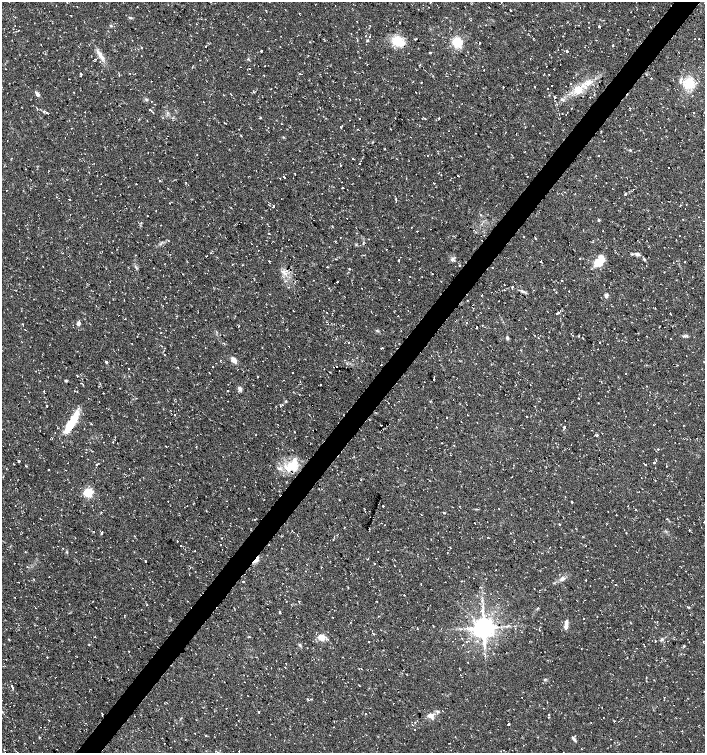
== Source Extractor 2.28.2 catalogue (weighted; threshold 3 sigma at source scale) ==
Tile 10 of 4 x 4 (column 2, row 3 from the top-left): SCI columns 1639-3043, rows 1501-3001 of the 6025 x 6006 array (HDU 1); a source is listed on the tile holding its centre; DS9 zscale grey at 2 x 2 block average (1 PNG px = mean of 2 x 2 image px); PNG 707 x 755 px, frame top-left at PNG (2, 2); no overlay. Shown black and unused: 4% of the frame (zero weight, under 2 of 3 exposures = <1% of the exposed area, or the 3 px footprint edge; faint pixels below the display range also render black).
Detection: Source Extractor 2.28.2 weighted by HDU 2 'WHT'; one run over the whole footprint, this tile lists its part. Background 0.0323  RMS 0.004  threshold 0.018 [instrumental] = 3 sigma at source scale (4.5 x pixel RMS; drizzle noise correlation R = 1.50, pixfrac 1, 0.0396/0.0396 arcsec/px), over >= 5 px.
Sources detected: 392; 65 cosmic-ray / hot-pixel residue — not listed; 6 inside a brighter listed object's ellipse — not listed separately; the other 321 listed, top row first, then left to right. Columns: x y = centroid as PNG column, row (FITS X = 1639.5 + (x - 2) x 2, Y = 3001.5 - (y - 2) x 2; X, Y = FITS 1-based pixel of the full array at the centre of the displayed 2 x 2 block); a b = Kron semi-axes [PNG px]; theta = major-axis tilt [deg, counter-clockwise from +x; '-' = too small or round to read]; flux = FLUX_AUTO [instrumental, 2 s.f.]
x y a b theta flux
137 7 2 2 - 1.3
489 7 2 2 - 0.71
266 10 2 2 - 0.4
510 11 2 2 - 0.7
299 13 2 2 - 0.33
130 17 4 2 - 0.88
471 20 2 2 - 0.76
52 23 2 2 - 0.39
578 25 2 2 - 0.37
111 26 3 2 - 0.96
599 26 2 2 - 8.1
628 29 2 2 - 1
18 30 2 2 - 0.39
563 36 2 2 - 0.38
369 37 2 2 - 4.3
416 39 3 2 - 1.1
367 40 3 3 - 0.8
398 41 13 9 -30 19
457 42 10 9 - 18
479 42 2 2 - 0.72
432 45 2 2 - 0.42
612 45 2 2 - 2.3
206 46 2 2 - 1.9
558 50 2 2 - 0.76
261 51 2 2 - 1.1
567 51 2 2 - 5.6
408 53 2 2 - 0.51
430 53 2 2 - 9.3
101 55 18 5 -57 6.6
308 55 2 2 - 0.39
549 55 2 2 - 0.29
248 59 3 2 - 0.67
367 64 2 2 - 0.37
265 66 2 2 - 0.5
249 69 2 2 - 0.31
129 73 2 2 - 0.44
81 74 2 2 - 4.2
300 74 2 2 - 0.75
549 74 2 2 - 2.9
264 75 2 2 - 0.84
573 78 2 2 - 1
421 83 2 2 - 1.7
689 83 14 12 50 21
551 85 2 2 - 5.1
534 87 2 2 - 2.9
548 88 2 2 - 1.7
579 90 12 7 38 11
416 92 2 2 - 1.6
566 92 2 2 - 0.38
37 94 5 3 - 3.1
594 95 2 2 - 1.7
554 97 2 2 - 3.4
590 97 2 2 - 1.2
339 98 2 2 - 0.25
350 99 2 2 - 0.27
562 99 4 3 - 1.3
150 109 2 2 - 2.2
43 111 3 2 - 1.1
567 112 2 2 - 0.53
47 113 2 2 - 1.7
694 113 2 2 - 0.53
260 117 2 2 - 1.1
359 118 2 2 - 1.3
425 118 3 2 - 0.54
439 118 2 2 - 2.3
224 123 2 2 - 0.66
282 124 2 2 - 0.66
268 128 2 2 - 0.65
449 131 2 2 - 3.7
475 133 2 2 - 0.35
283 137 3 2 - 0.58
384 149 2 2 - 0.52
630 150 3 2 - 0.73
427 156 2 2 - 0.52
598 156 2 2 - 0.95
353 159 2 2 - 0.7
359 163 2 2 - 0.93
340 165 2 2 - 0.76
669 167 2 2 - 1.4
527 176 2 2 - 2.3
284 177 3 2 - 2
406 178 2 2 - 0.53
160 181 3 2 - 0.66
185 182 2 2 - 0.44
101 183 2 2 - 0.63
433 183 2 2 - 0.33
136 184 2 2 - 0.69
343 188 3 2 - 0.55
6 190 2 2 - 0.63
625 194 3 2 - 1
56 197 2 2 - 0.35
69 199 2 2 - 4.6
396 199 4 2 - 1.2
274 206 2 2 - 1.9
147 216 2 2 - 0.57
698 217 2 2 - 0.44
599 220 3 3 - 0.9
411 227 2 2 - 0.33
649 229 2 2 - 0.39
417 231 2 2 - 1.2
603 231 2 2 - 1.1
269 233 2 2 - 1.4
680 236 2 2 - 0.42
340 237 2 2 - 1.6
676 239 2 2 - 1.3
87 243 2 2 - 0.25
649 246 2 2 - 0.46
386 249 2 2 - 0.43
637 254 6 4 -17 2.9
452 259 5 4 - 2.3
579 259 2 2 - 2.3
398 260 2 2 - 1.2
644 260 4 2 - 0.92
269 261 2 2 - 0.57
541 261 2 2 - 3.5
685 262 2 2 - 1.8
598 263 7 7 - 13
232 265 2 2 - 0.55
242 265 2 2 - 0.44
328 267 2 2 - 1.8
492 267 2 2 - 1.4
349 269 2 2 - 0.78
287 270 2 2 - 0.49
664 272 2 2 - 0.45
183 274 2 2 - 0.3
432 274 2 2 - 0.48
410 276 2 2 - 0.42
422 277 2 2 - 0.45
562 280 2 2 - 1.5
512 287 2 2 - 2
329 288 2 2 - 0.44
522 291 6 3 -28 1.9
569 291 2 2 - 2.5
482 295 2 2 - 1.7
606 295 5 4 - 2
109 302 2 2 - 1
481 303 2 2 - 0.78
96 306 2 2 - 0.47
326 312 2 2 - 1
558 313 3 2 - 4.1
670 314 3 2 - 0.43
78 323 6 4 86 2.3
467 323 2 2 - 0.96
22 324 3 2 - 0.55
239 326 2 2 - 1.4
476 327 2 2 - 7.8
614 328 2 2 - 0.48
377 331 3 2 - 0.77
579 335 2 2 - 0.72
686 336 5 3 - 1.5
507 338 4 3 - 1.8
671 339 2 2 - 0.56
638 340 2 2 - 0.67
599 342 2 2 - 0.57
132 343 2 2 - 0.3
223 343 2 2 - 0.84
349 343 2 2 - 0.5
289 346 2 2 - 0.63
381 348 3 2 - 0.89
164 355 2 2 - 1.7
686 356 2 2 - 0.47
234 360 7 4 -55 6.6
263 361 2 2 - 0.74
106 362 3 3 - 1.2
336 366 2 2 - 0.98
178 367 2 2 - 2.1
213 367 2 2 - 0.61
334 367 2 2 - 0.49
129 369 2 2 - 4.8
292 372 2 2 - 1.6
209 373 2 2 - 0.37
626 374 2 2 - 1.7
77 376 2 2 - 1.8
258 376 2 2 - 1
434 379 2 2 - 1.7
65 381 4 3 - 0.79
81 383 2 2 - 0.47
83 385 2 2 - 0.45
321 385 2 2 - 0.67
647 386 2 2 - 0.44
240 389 5 4 - 3.2
44 391 2 2 - 1.1
74 391 2 2 - 0.42
228 391 2 2 - 1.4
579 398 2 2 - 1.9
286 401 3 2 - 0.77
388 403 2 2 - 1.2
47 405 2 2 - 9.3
282 405 2 2 - 0.75
403 410 2 2 - 0.64
175 414 2 2 - 1.3
467 415 2 2 - 0.69
527 416 2 2 - 2.2
447 417 2 2 - 1.9
381 425 2 2 - 0.39
70 426 28 7 60 26
564 427 2 2 - 2.5
294 432 2 2 - 0.49
597 435 2 2 - 5.5
115 437 2 2 - 0.5
113 442 2 2 - 0.38
442 443 2 2 - 0.51
166 446 2 2 - 0.41
658 449 2 2 - 0.94
190 452 2 2 - 0.46
19 461 2 2 - 5.2
654 462 2 2 - 4.9
96 464 2 2 - 1.3
645 464 2 2 - 8.3
291 466 21 13 12 22
666 466 2 2 - 0.89
49 469 2 2 - 3.5
511 477 2 2 - 0.73
641 478 2 2 - 0.84
179 479 2 2 - 0.55
227 479 2 2 - 2.1
361 480 2 2 - 0.51
286 482 2 2 - 0.42
88 492 3 3 - 89
168 501 2 2 - 0.84
572 502 2 2 - 1.8
383 506 2 2 - 2.3
499 509 2 2 - 0.34
635 509 2 2 - 2.7
444 513 2 2 - 1.5
255 519 2 2 - 0.81
667 519 3 2 - 0.48
704 522 2 2 - 1.3
474 523 2 2 - 0.28
559 524 2 2 - 1.4
385 525 2 2 - 0.94
344 527 2 2 - 0.95
10 528 2 2 - 0.32
689 530 2 2 - 1.1
102 533 3 2 - 2.8
177 541 2 2 - 2.7
533 542 2 2 - 0.91
180 545 2 2 - 1.1
585 546 2 2 - 0.45
615 546 2 2 - 0.6
222 549 2 2 - 0.48
195 551 2 2 - 0.76
67 552 3 2 - 0.64
474 557 2 2 - 0.33
368 559 2 2 - 4
256 560 9 3 50 4.2
145 561 2 2 - 4.7
27 566 2 2 - 0.44
321 567 2 2 - 1.3
496 570 2 2 - 1.4
685 571 2 2 - 0.42
562 579 6 5 - 2.4
34 580 2 2 - 0.6
586 580 2 2 - 1.8
243 581 2 2 - 3.5
19 582 2 2 - 0.42
144 585 2 2 - 0.31
484 593 2 2 - 0.45
689 607 3 2 - 0.71
35 608 2 2 - 1.7
538 608 3 2 - 0.57
280 612 3 2 - 0.84
378 616 2 2 - 0.46
584 618 2 2 - 1
508 625 3 2 - 1.3
566 626 10 5 75 4.5
484 627 5 5 - 1000
417 628 2 2 - 1.4
539 630 2 2 - 2
144 632 2 2 - 0.63
95 637 2 2 - 2.1
322 637 3 3 - 31
328 639 3 2 - 0.62
617 639 2 2 - 0.31
662 639 4 3 - 1.2
9 640 3 2 - 0.59
466 641 2 2 - 5
477 641 3 2 - 2.7
655 641 2 2 - 0.47
368 642 2 2 - 0.43
299 645 4 3 - 1.2
645 646 2 2 - 0.28
129 652 2 2 - 1.6
47 657 2 2 - 1.2
627 657 2 2 - 0.37
468 662 2 2 - 0.31
361 669 2 2 - 0.64
460 670 2 2 - 0.35
247 676 2 2 - 0.32
55 678 2 2 - 0.45
646 678 2 2 - 0.46
545 680 4 3 - 1.1
11 685 2 2 - 1.9
12 687 2 2 - 3
664 697 2 2 - 0.32
307 699 3 3 - 0.97
312 699 3 2 - 0.76
2 700 2 2 - 0.25
204 701 2 2 - 0.28
543 708 2 2 - 0.34
2 712 3 3 - 0.76
258 712 2 2 - 3.3
101 713 2 2 - 0.69
365 714 2 2 - 7.3
549 714 2 2 - 0.59
431 715 5 4 - 6.9
135 716 2 2 - 1.1
603 718 2 2 - 0.48
591 722 2 2 - 0.35
509 724 2 2 - 16
333 727 2 2 - 0.45
414 730 2 2 - 1.7
195 733 2 2 - 0.36
205 736 2 2 - 3.1
40 737 2 2 - 0.52
574 739 7 3 -56 1.9
449 743 2 2 - 0.89
164 744 2 2 - 1.6
451 750 2 2 - 0.27
239 751 2 2 - 0.81
17 752 2 2 - 0.6
Overlapping masked pixels (flux is a lower limit): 1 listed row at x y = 256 560
Isophote crosses this tile's border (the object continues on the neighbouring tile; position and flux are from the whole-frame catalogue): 4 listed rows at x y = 704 522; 2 700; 2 712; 17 752
Diffuse or blended objects may show on this block-average render without a row.